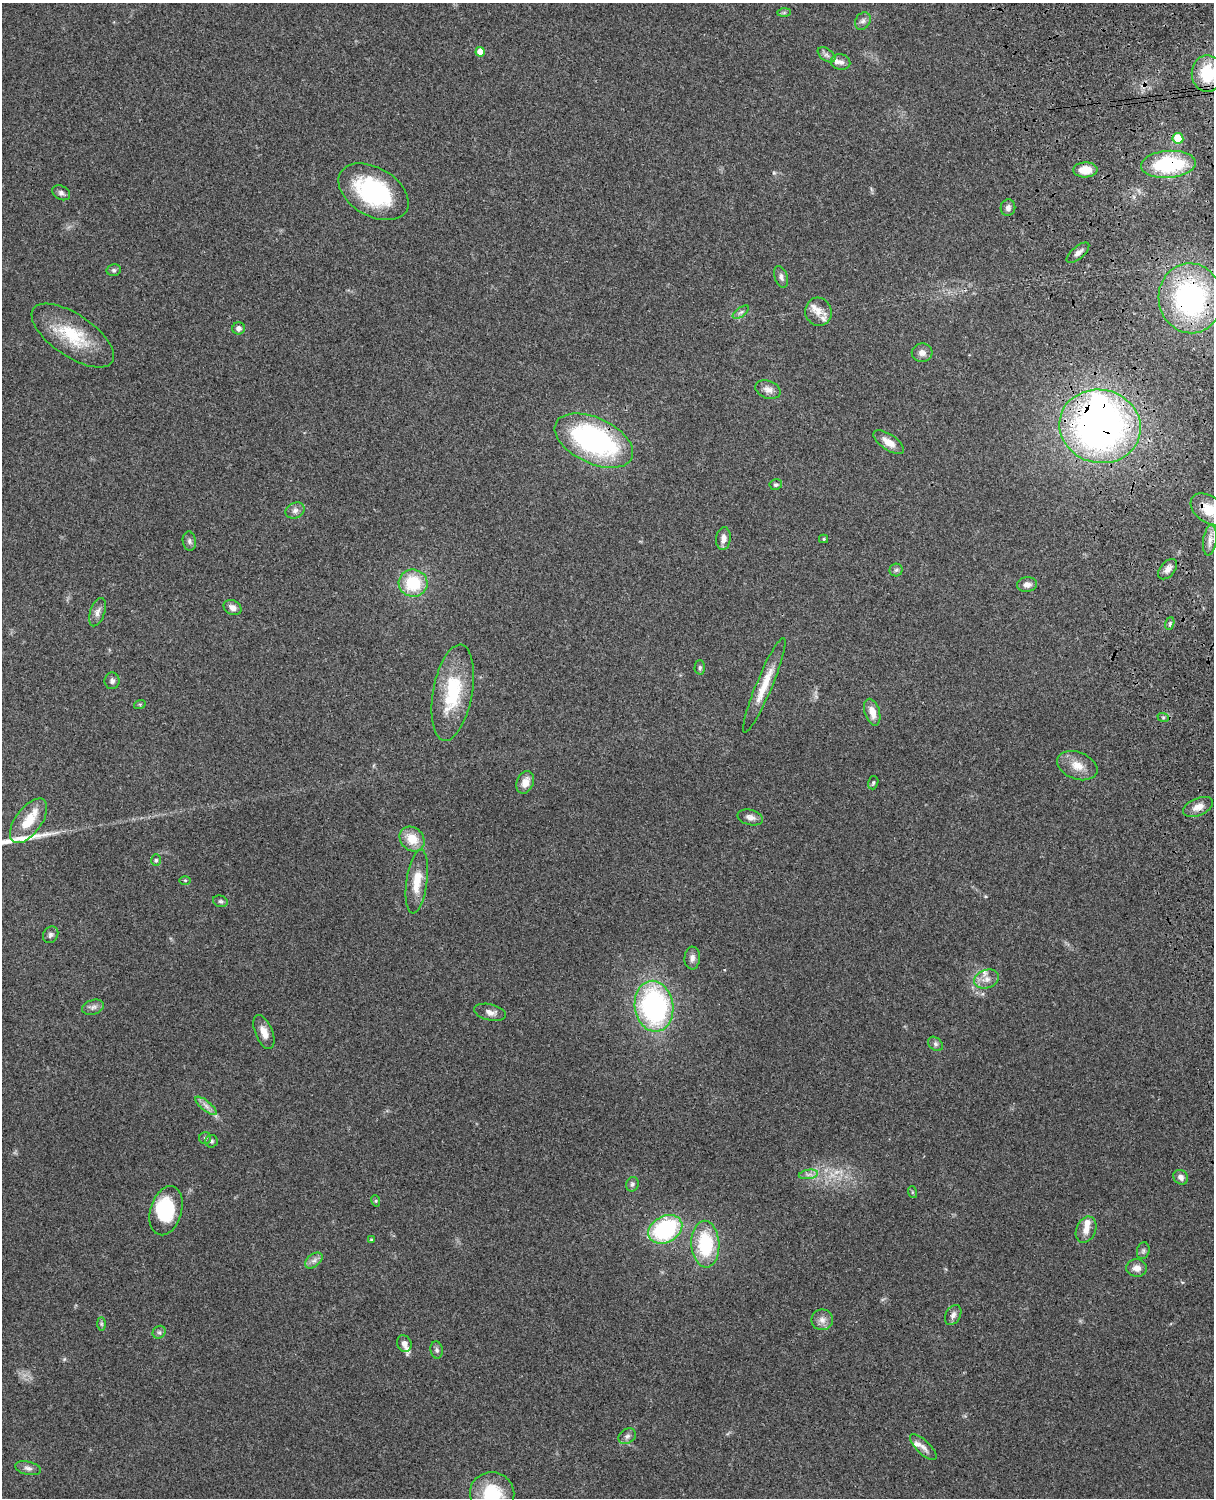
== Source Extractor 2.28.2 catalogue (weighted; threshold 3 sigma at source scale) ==
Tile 6 of 4 x 3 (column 2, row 2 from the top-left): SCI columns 1331-2542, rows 1660-3155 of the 5087 x 4927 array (HDU 1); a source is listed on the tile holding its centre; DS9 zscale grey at full resolution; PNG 1216 x 1500 px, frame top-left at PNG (2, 3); each listed source drawn as its Kron ellipse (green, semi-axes under 4 px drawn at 4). Shown black and unused: <1% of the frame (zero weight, under 3 of 4 exposures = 6% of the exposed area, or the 3 px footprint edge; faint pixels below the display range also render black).
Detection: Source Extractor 2.28.2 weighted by HDU 2 'WHT'; one run over the whole footprint, this tile lists its part. Background 0.209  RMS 0.0082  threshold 0.0369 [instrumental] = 3 sigma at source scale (4.5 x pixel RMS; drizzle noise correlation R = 1.50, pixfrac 1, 0.05/0.05 arcsec/px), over >= 5 px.
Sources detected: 103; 1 too faint to see at this stretch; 3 inside a brighter object's white glare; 1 long thin detection or spike segment (spike, bleed or trail) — neither listed nor drawn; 7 inside a brighter listed object's ellipse — not listed separately; the other 91 listed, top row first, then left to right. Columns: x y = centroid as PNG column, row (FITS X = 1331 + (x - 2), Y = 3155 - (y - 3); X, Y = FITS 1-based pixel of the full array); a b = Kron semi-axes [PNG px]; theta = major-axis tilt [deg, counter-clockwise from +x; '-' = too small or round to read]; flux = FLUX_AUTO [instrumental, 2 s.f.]
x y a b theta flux
784 13 7 4 1 1.4
863 21 9 7 56 3
480 52 5 4 - 10
827 55 10 6 -37 2.7
841 62 10 8 -14 3.9
1207 73 18 15 -89 38
1178 138 5 5 - 22
1168 164 27 13 4 69
1085 170 12 7 1 12
373 192 38 24 -31 88
61 193 9 7 -28 2.7
1008 208 8 7 - 3.5
1078 253 14 6 41 3.8
114 270 7 5 13 1.8
781 277 11 6 -72 2.9
1190 298 35 32 -82 170
741 312 9 4 35 2.3
818 312 14 13 - 8
239 328 6 6 - 3.6
73 335 48 21 -34 41
922 353 10 9 - 4.8
768 390 13 8 -21 5.2
1100 426 41 36 -12 350
594 441 42 22 -25 160
889 442 18 8 -34 8.6
776 485 6 5 - 1.4
1208 509 20 13 -37 19
295 510 10 7 24 3.6
723 539 11 7 82 5.3
824 539 4 4 - 0.97
1210 540 15 6 82 5.2
189 541 9 6 -82 2.3
1168 569 12 7 49 4.6
896 570 6 6 - 1.9
413 583 14 13 - 35
1027 585 10 7 6 4.6
233 608 9 7 -25 4.7
97 612 15 7 71 4.5
1170 624 6 4 71 1.3
700 667 7 5 89 1.5
112 681 8 7 - 2.7
764 685 51 8 67 19
453 693 49 19 79 52
140 704 6 3 18 0.95
872 712 14 7 -73 7.9
1163 717 6 3 -19 1.1
1077 766 21 13 -21 12
525 782 12 8 68 8.2
873 783 7 5 74 1.4
1198 807 16 8 23 7.2
750 817 13 7 -13 4.4
28 821 26 13 54 20
412 839 13 11 -44 15
156 860 6 5 - 1.4
185 880 6 4 -1 0.91
417 882 32 10 82 17
220 901 7 5 -14 1.7
51 935 8 7 - 2.5
692 958 11 7 87 4
987 979 13 9 19 6
654 1006 25 19 -81 160
93 1007 11 7 16 3.6
490 1012 16 8 -12 5.5
264 1032 18 8 -67 7.7
935 1044 8 6 -42 2.3
206 1106 13 5 -40 3.9
205 1138 6 6 - 1.6
211 1141 6 6 - 2
808 1174 10 4 9 3
1181 1177 8 7 - 4
632 1184 7 6 - 2.1
912 1192 6 4 -72 1
376 1201 6 4 -72 0.94
166 1211 25 15 73 43
665 1229 18 13 28 88
1086 1230 14 9 67 7.1
371 1239 4 4 - 0.8
705 1244 23 14 -87 50
1143 1251 8 6 75 2.1
314 1260 10 6 40 3.4
1137 1268 10 8 0 5.6
953 1315 11 7 60 3.6
822 1320 11 10 - 5.3
101 1324 7 4 -89 1.4
159 1332 7 6 - 1.8
404 1344 8 7 - 4.2
437 1350 9 6 -82 2.1
627 1436 9 7 31 2.9
923 1447 17 6 -43 4.7
28 1468 13 6 -12 3.3
492 1494 22 21 - 41
Overlapping masked pixels (flux is a lower limit): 5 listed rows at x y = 1168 164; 1190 298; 1100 426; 594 441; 1208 509
Isophote crosses this tile's border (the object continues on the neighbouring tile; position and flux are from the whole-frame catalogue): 3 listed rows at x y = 1207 73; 1208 509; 492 1494